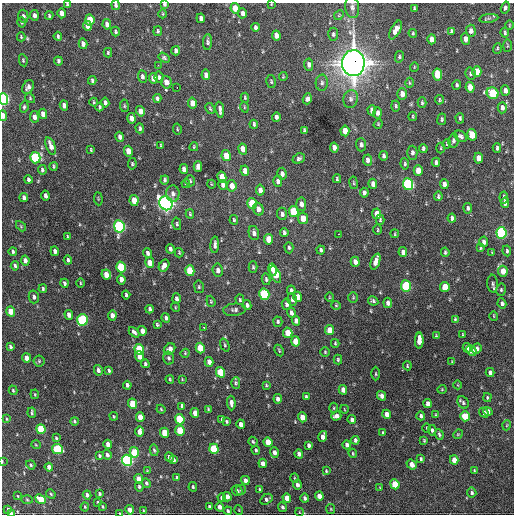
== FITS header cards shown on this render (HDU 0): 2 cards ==
NAXIS1  =                  512 / Axis length
NAXIS2  =                  512 / Axis length

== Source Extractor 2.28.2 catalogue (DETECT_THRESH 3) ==
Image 512 x 512 px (HDU 0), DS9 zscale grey, 1 PNG px = 1 image px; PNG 516 x 516 px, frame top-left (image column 1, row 512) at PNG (2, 3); each listed source drawn as its Kron ellipse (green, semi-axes under 4 px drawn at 4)
Background 1260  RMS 37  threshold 111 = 3 sigma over >= 5 px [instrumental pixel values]
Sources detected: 419; all 419 listed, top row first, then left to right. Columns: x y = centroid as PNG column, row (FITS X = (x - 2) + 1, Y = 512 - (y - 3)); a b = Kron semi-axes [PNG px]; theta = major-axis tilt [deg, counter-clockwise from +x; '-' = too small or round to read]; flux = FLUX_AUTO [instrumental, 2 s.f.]
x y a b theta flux
164 4 4 3 - 4.7e+03
271 4 3 2 - 1.7e+03
67 5 4 3 - 3.5e+03
116 5 5 4 - 5.5e+03
352 7 11 7 -84 1.0e+04
235 8 5 4 - 3.4e+04
414 8 4 2 - 2.9e+03
505 8 6 4 73 6.6e+03
61 13 5 4 - 1.7e+04
242 13 5 4 - 1.0e+04
163 14 4 3 - 2.1e+03
34 15 5 4 - 9.0e+03
339 15 5 4 - 2.9e+03
23 16 6 5 - 7.9e+03
49 16 4 3 - 3.2e+03
201 18 5 4 - 9.0e+03
489 18 9 4 7 5.3e+03
90 20 5 4 - 6.0e+04
21 22 5 4 - 3.1e+03
107 24 5 4 - 1.1e+04
509 25 4 3 - 2.1e+03
87 26 5 4 - 1.4e+04
255 27 4 3 - 5.7e+03
396 30 10 5 61 1.9e+04
158 31 5 4 - 3.6e+03
452 31 4 3 - 4.2e+03
471 31 6 5 - 1.2e+04
115 32 5 4 - 4.2e+03
413 33 4 4 - 2.8e+03
505 33 5 3 - 3.7e+03
333 34 6 5 - 5.4e+03
58 36 4 3 - 3.5e+03
276 36 5 4 - 1.4e+04
21 37 4 3 - 2.5e+03
432 39 5 4 - 1.3e+04
465 39 6 4 -87 1.2e+04
208 42 8 4 89 5.9e+03
83 44 5 4 - 1.2e+04
507 46 6 3 90 2.6e+03
497 48 5 3 - 2.7e+03
176 51 4 4 - 8.5e+03
108 53 5 3 - 3.4e+03
399 57 6 4 78 4.1e+03
164 58 6 4 -32 4.2e+03
23 60 6 4 -80 3.3e+03
58 61 4 3 - 4.9e+03
353 63 13 11 -88 2.9e+06
158 65 3 3 - 2.6e+03
309 65 6 4 -84 9.0e+03
414 67 5 3 - 1.8e+03
477 72 5 4 - 5.0e+04
437 74 6 4 -82 6.5e+04
470 74 6 5 - 5.5e+03
206 75 5 4 - 1.2e+04
142 76 6 4 -83 7.4e+03
283 76 4 4 - 2.1e+03
159 77 6 4 -79 4.9e+03
153 78 5 4 - 2.1e+04
92 80 4 3 - 4.1e+03
271 81 6 4 -76 3.7e+03
166 82 6 5 - 2.1e+04
322 83 8 6 88 7.2e+03
409 83 5 3 - 2.6e+03
457 85 4 3 - 4.2e+03
28 87 7 5 61 9.7e+03
177 87 3 2 - 1.9e+03
470 87 5 4 - 3.0e+04
505 91 5 4 - 1.2e+04
493 93 6 5 - 1.8e+05
402 94 5 5 - 2.0e+04
30 98 5 4 - 2.9e+03
157 98 4 4 - 6.0e+03
245 98 5 3 - 3.3e+03
3 99 6 4 -82 4.9e+05
307 99 5 4 - 7.5e+03
351 99 9 7 78 8.7e+03
439 100 5 3 - 2.6e+03
94 102 4 4 - 2.7e+03
105 103 5 4 - 8.6e+03
192 103 5 4 - 2.4e+04
422 103 5 4 - 3.3e+03
64 105 5 4 - 1.3e+04
124 106 6 3 -82 2.8e+03
396 106 5 4 - 3.6e+03
24 107 6 4 80 3.9e+03
100 107 4 3 - 4.0e+03
244 107 5 3 - 2.2e+03
502 108 5 4 - 1.1e+04
210 109 6 4 -63 3.2e+03
220 110 8 3 -83 7.5e+03
372 110 5 4 - 1.0e+04
140 111 5 4 - 1.8e+04
378 113 5 4 - 9.3e+03
43 114 5 4 - 1.7e+04
3 116 5 3 - 2.0e+04
413 116 5 2 - 2.3e+03
34 117 6 4 -81 1.1e+04
276 117 5 3 - 6.9e+03
132 118 5 4 - 1.9e+04
460 118 5 3 - 4.1e+03
442 119 6 4 82 4.2e+03
254 124 4 3 - 3.8e+03
378 124 5 4 - 2.4e+03
140 128 5 3 - 4.4e+03
177 129 5 2 - 2.3e+03
304 130 4 3 - 4.3e+03
345 131 5 4 - 3.2e+04
472 135 6 4 -79 5.7e+04
461 136 7 5 -37 6.3e+03
120 137 5 4 - 1.0e+04
453 141 7 5 82 6.5e+03
447 144 5 3 - 2.9e+03
361 145 6 5 - 7.3e+03
51 146 9 4 -70 1.8e+04
161 146 4 2 - 2.9e+03
194 147 4 3 - 2.7e+03
334 147 5 4 - 1.3e+04
423 148 4 3 - 4.9e+03
441 148 5 3 - 2.3e+03
497 148 4 3 - 4.5e+03
243 149 5 4 - 2.0e+04
91 150 4 3 - 2.6e+03
128 151 5 4 - 3.0e+04
412 153 7 5 89 7.3e+03
226 156 5 4 - 3.9e+04
383 156 5 3 - 5.6e+03
35 158 6 5 - 2.9e+05
299 158 6 5 - 5.7e+03
478 158 5 4 - 2.7e+04
368 160 5 4 - 1.2e+04
436 162 4 3 - 6.2e+03
132 164 6 4 81 3.7e+03
405 164 5 4 - 4.1e+03
54 166 4 3 - 3.2e+03
198 166 5 4 - 2.1e+04
184 169 5 4 - 1.3e+04
42 170 5 3 - 4.3e+03
418 170 5 4 - 3.3e+04
245 171 5 4 - 2.0e+04
282 174 6 4 -77 1.1e+04
222 177 5 4 - 4.4e+04
28 179 4 3 - 5.3e+03
337 179 4 3 - 3.5e+03
165 180 4 3 - 4.6e+03
190 181 5 4 - 3.8e+03
278 181 6 4 88 7.5e+03
186 183 4 3 - 3.3e+03
353 183 6 3 -81 2.9e+03
211 184 4 3 - 1.8e+03
373 184 5 4 - 1.2e+04
408 184 6 5 - 4.4e+05
444 184 5 4 - 1.2e+04
223 185 5 4 - 1.0e+04
232 186 6 4 -81 2.4e+04
260 190 5 4 - 1.4e+04
364 193 5 4 - 6.7e+03
173 194 8 6 -87 9.5e+03
45 196 5 3 - 8.3e+03
438 196 5 3 - 4.0e+03
504 197 6 3 83 5.8e+03
24 198 4 3 - 7.9e+03
98 199 6 3 -85 2.1e+03
134 200 5 4 - 3.8e+04
166 203 7 6 - 1.2e+06
252 203 5 4 - 8.0e+04
505 203 5 4 - 9.7e+03
301 204 7 5 -84 1.2e+04
468 208 5 4 - 5.2e+03
258 209 6 5 - 1.2e+04
294 211 5 5 - 1.1e+05
190 214 4 3 - 3.1e+03
282 214 6 5 - 7.6e+03
377 214 5 4 - 3.3e+04
303 218 5 5 - 3.5e+04
452 218 4 4 - 6.9e+03
234 220 5 3 - 3.5e+03
380 220 5 4 - 2.9e+03
177 224 6 3 -77 3.5e+03
21 226 6 3 -47 2.6e+03
119 226 6 5 - 5.8e+05
378 230 5 2 - 2.3e+03
284 232 4 3 - 5.2e+03
254 233 7 5 -78 8.3e+03
501 233 6 5 - 4.0e+05
339 234 3 2 - 1.5e+04
395 234 4 2 - 2.2e+03
67 237 3 3 - 3.0e+03
269 239 5 4 - 4.4e+04
484 242 5 4 - 9.2e+03
215 245 8 3 86 7.5e+03
289 248 5 4 - 4.1e+03
480 248 3 2 - 2.6e+03
170 249 4 3 - 5.9e+03
321 250 4 3 - 4.8e+03
13 251 4 3 - 4.2e+03
55 251 4 3 - 7.9e+03
507 251 5 4 - 4.5e+03
403 252 5 4 - 1.1e+04
445 252 5 3 - 3.6e+03
492 252 4 4 - 1.9e+03
148 253 5 4 - 7.9e+03
179 253 4 3 - 2.8e+03
68 260 4 3 - 5.3e+03
25 261 5 4 - 1.1e+04
375 261 8 4 68 1.9e+04
355 262 5 4 - 1.4e+04
150 263 5 4 - 2.6e+04
164 265 6 4 58 1.4e+04
15 266 5 3 - 4.3e+03
121 267 5 4 - 1.6e+05
253 267 6 4 -89 3.4e+03
218 270 6 5 - 1.1e+04
273 270 6 4 -76 1.9e+04
190 271 5 4 - 7.9e+04
503 271 5 5 - 3.3e+04
106 275 5 4 - 2.5e+04
276 275 9 4 -66 5.2e+04
121 279 5 4 - 1.6e+04
266 279 6 4 -77 4.6e+03
64 283 4 3 - 5.2e+03
80 283 4 3 - 2.2e+03
492 284 9 5 -87 5.9e+03
406 286 5 5 - 2.0e+05
199 287 6 5 - 3.9e+03
445 287 5 4 - 5.0e+04
43 289 4 3 - 3.5e+03
291 290 5 4 - 5.4e+03
501 290 6 5 - 4.2e+03
264 294 5 5 - 2.0e+05
126 295 4 3 - 4.2e+03
34 297 6 5 - 7.0e+03
298 297 5 4 - 2.1e+04
329 297 4 3 - 1.8e+03
353 298 5 4 - 3.1e+03
176 299 5 4 - 7.2e+03
292 299 6 4 -80 7.4e+03
240 300 5 4 - 3.2e+03
211 301 6 4 -71 3.3e+03
373 301 5 4 - 4.8e+03
388 303 5 4 - 9.2e+03
502 303 5 4 - 6.8e+03
286 304 6 4 -80 6.7e+03
247 305 5 4 - 6.7e+03
336 305 5 4 - 3.2e+03
175 307 5 3 - 2.2e+03
150 309 4 3 - 5.6e+03
235 310 11 6 5 7.9e+03
11 311 5 4 - 3.5e+04
291 313 5 3 - 6.8e+03
69 315 5 4 - 1.4e+04
112 315 5 4 - 1.2e+04
494 316 5 3 - 2.0e+03
166 318 5 3 - 6.1e+03
455 319 4 4 - 2.8e+03
82 320 6 5 - 3.0e+05
296 321 5 4 - 1.3e+04
278 322 5 4 - 4.2e+03
157 324 4 3 - 3.2e+03
204 327 3 2 - 2.9e+03
330 330 5 4 - 3.5e+04
142 331 5 4 - 2.0e+04
134 332 6 4 -46 6.7e+03
288 333 5 5 - 3.9e+04
463 334 4 2 - 2.2e+03
436 336 3 3 - 2.5e+03
295 341 5 4 - 3.6e+04
419 341 8 4 88 2.7e+04
335 343 4 3 - 2.8e+03
225 345 7 4 -70 3.6e+03
10 346 4 3 - 5.2e+03
200 348 5 4 - 5.4e+04
467 348 5 4 - 1.6e+04
139 349 5 4 - 1.1e+05
169 349 6 5 - 1.5e+04
477 349 5 4 - 7.8e+03
279 350 6 3 -64 2.8e+03
471 351 6 4 -47 2.1e+04
325 352 4 4 - 3.0e+03
185 353 4 4 - 2.4e+03
139 356 5 4 - 1.9e+04
26 358 5 4 - 2.0e+04
169 358 6 5 - 5.0e+03
338 360 5 3 - 3.6e+03
39 361 6 5 - 3.9e+03
452 361 4 4 - 2.2e+03
209 362 5 4 - 1.5e+04
145 364 4 3 - 4.7e+03
407 366 4 3 - 2.4e+03
98 370 5 4 - 8.3e+03
109 371 3 3 - 4.2e+03
220 372 5 4 - 8.9e+04
490 372 4 4 - 9.0e+03
376 374 7 3 90 3.0e+03
170 379 4 3 - 3.0e+03
182 379 2 2 - 1.9e+03
236 383 6 4 90 3.9e+03
127 385 4 3 - 6.9e+03
266 385 3 3 - 2.8e+03
458 385 4 3 - 1.7e+03
442 389 4 4 - 2.4e+03
13 390 5 3 - 2.8e+03
343 390 5 4 - 1.6e+04
35 394 5 3 - 2.2e+03
381 396 5 4 - 1.2e+04
306 397 4 3 - 5.0e+03
487 397 4 3 - 2.8e+03
278 399 4 4 - 1.1e+04
231 403 7 4 -87 9.8e+03
463 403 6 5 - 5.3e+03
133 404 5 4 - 7.4e+04
428 404 4 4 - 1.1e+04
182 406 4 3 - 5.1e+03
334 408 5 3 - 2.3e+03
161 409 4 3 - 2.5e+03
208 409 3 3 - 2.4e+03
344 409 4 2 - 1.6e+03
488 411 5 4 - 1.0e+04
32 413 5 3 - 4.2e+03
195 413 5 4 - 2.0e+04
484 413 5 4 - 6.9e+03
387 414 4 4 - 1.9e+04
436 415 4 3 - 2.3e+03
114 416 4 2 - 2.2e+03
336 416 5 4 - 1.2e+04
421 416 4 3 - 7.3e+03
465 416 5 4 - 5.5e+04
140 417 5 4 - 3.1e+04
302 417 5 4 - 2.7e+04
6 419 4 2 - 2.1e+03
180 419 5 4 - 1.4e+05
222 419 4 3 - 4.5e+03
352 420 4 4 - 6.7e+03
74 421 4 4 - 3.2e+03
226 421 4 3 - 3.3e+03
241 424 4 4 - 1.4e+04
507 425 5 3 - 2.0e+03
427 428 4 3 - 2.2e+03
41 429 5 4 - 1.2e+05
432 430 5 4 - 5.1e+03
180 431 5 4 - 8.7e+04
139 432 5 4 - 1.6e+04
165 433 5 4 - 5.3e+04
383 433 4 3 - 3.7e+03
439 434 5 3 - 4.0e+03
458 434 5 4 - 2.5e+03
323 437 6 4 74 1.4e+04
56 438 4 3 - 3.0e+03
355 440 4 3 - 6.3e+03
424 440 3 3 - 2.8e+03
253 442 5 3 - 3.3e+03
268 442 5 4 - 4.1e+04
108 444 4 4 - 1.4e+04
36 445 5 3 - 2.1e+03
309 445 4 4 - 8.0e+03
347 445 4 4 - 8.4e+03
57 449 6 5 - 1.5e+05
214 449 5 4 - 1.5e+05
154 450 6 4 -78 4.0e+03
256 450 4 3 - 3.8e+03
134 452 5 4 - 8.3e+04
274 452 5 4 - 1.0e+04
353 453 4 3 - 2.6e+03
299 454 4 4 - 1.0e+04
107 455 5 4 - 7.3e+03
99 456 4 3 - 4.4e+03
169 457 5 4 - 8.1e+03
421 459 4 3 - 3.8e+03
127 460 5 5 - 5.6e+05
174 460 4 3 - 4.5e+03
454 460 4 4 - 2.4e+04
2 461 3 2 - 1.9e+03
263 463 4 4 - 1.2e+04
412 464 5 4 - 1.9e+04
31 465 5 4 - 3.7e+03
49 467 4 4 - 1.6e+04
474 470 4 3 - 2.2e+03
147 471 4 3 - 2.0e+03
326 471 4 3 - 2.5e+03
177 478 3 3 - 5.3e+03
294 478 5 3 - 2.2e+03
139 479 5 4 - 2.2e+04
245 480 4 4 - 1.0e+04
146 483 5 4 - 4.3e+03
395 484 5 4 - 7.7e+04
297 485 4 4 - 8.3e+03
139 487 5 4 - 4.2e+03
193 487 5 3 - 3.0e+03
380 488 4 3 - 1.9e+03
260 489 4 3 - 2.6e+03
241 490 5 5 - 3.8e+03
237 491 6 5 - 5.1e+03
472 493 5 4 - 5.4e+03
51 494 5 4 - 3.1e+03
99 494 4 3 - 4.0e+03
87 495 4 4 - 7.9e+03
18 496 3 2 - 1.8e+03
319 496 4 4 - 2.0e+04
227 497 4 4 - 1.6e+04
222 498 4 4 - 1.1e+04
287 498 5 4 - 2.6e+04
305 498 5 4 - 6.0e+03
41 499 5 4 - 4.5e+04
266 499 7 4 33 7.1e+03
27 500 5 3 - 2.6e+03
98 502 4 3 - 2.9e+03
209 506 4 3 - 3.0e+03
85 507 4 4 - 2.4e+03
102 507 3 3 - 2.7e+03
220 507 4 4 - 1.2e+04
282 507 5 4 - 4.6e+03
8 509 4 3 - 4.1e+03
331 509 5 4 - 2.3e+03
130 510 4 4 - 1.8e+04
143 510 4 2 - 1.7e+03
239 510 5 3 - 1.9e+03
228 511 4 3 - 4.6e+03
299 512 4 2 - 1.5e+03
11 513 4 2 - 1.8e+04
120 513 3 3 - 1.7e+03
At the frame edge (FLAGS 8, measured only in part): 9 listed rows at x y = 164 4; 271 4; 67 5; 116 5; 3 99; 3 116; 2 461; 11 513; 120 513